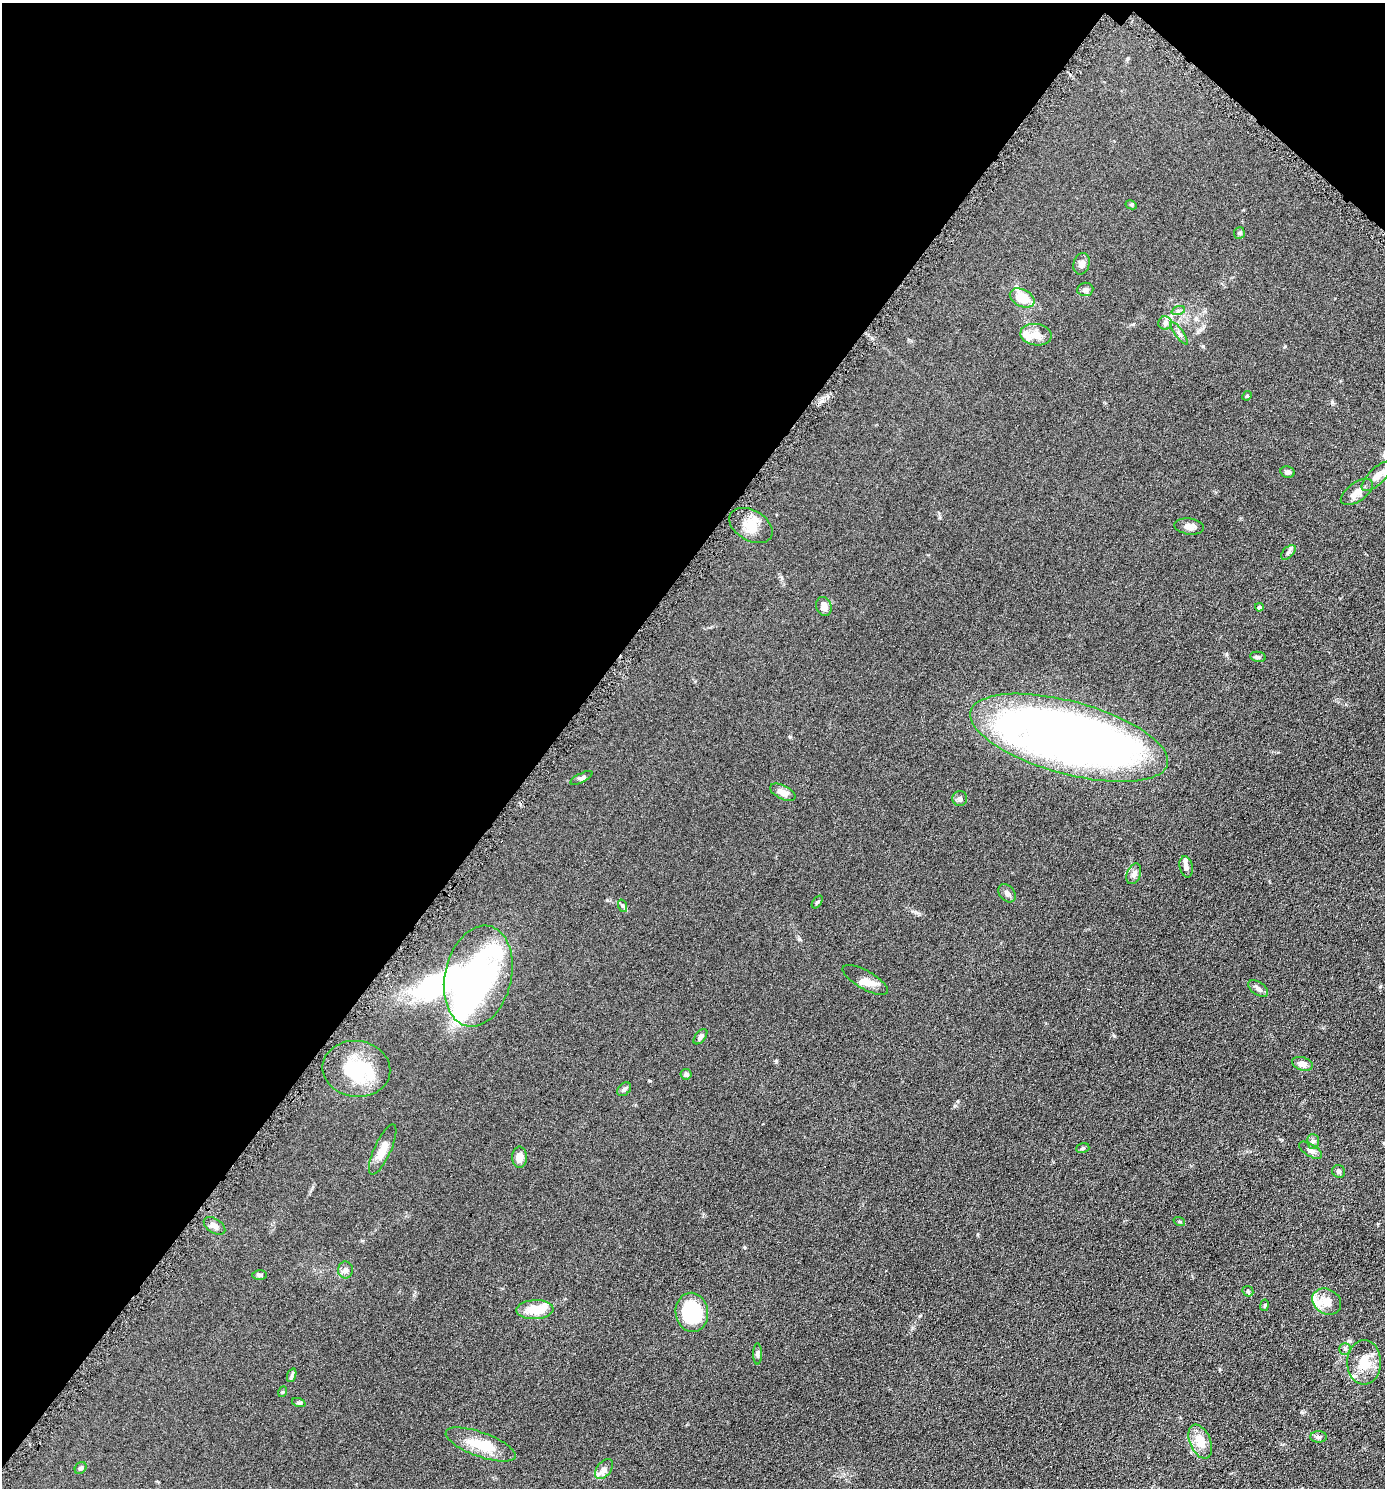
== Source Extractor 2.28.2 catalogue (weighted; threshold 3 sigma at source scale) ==
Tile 2 of 4 x 4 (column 2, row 1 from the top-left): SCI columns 1532-2914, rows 4470-5955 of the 5970 x 5964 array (HDU 1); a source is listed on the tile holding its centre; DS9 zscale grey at full resolution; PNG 1387 x 1490 px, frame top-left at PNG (2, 3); each listed source drawn as its Kron ellipse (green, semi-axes under 4 px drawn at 4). Shown black and unused: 41% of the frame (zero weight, under 4 of 8 exposures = <1% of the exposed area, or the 3 px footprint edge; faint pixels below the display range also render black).
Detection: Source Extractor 2.28.2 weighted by HDU 2 'WHT'; one run over the whole footprint, this tile lists its part. Background 0.0901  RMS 0.0078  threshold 0.032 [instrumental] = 3 sigma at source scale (4.09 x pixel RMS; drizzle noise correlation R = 1.36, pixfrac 0.8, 0.05/0.05 arcsec/px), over >= 5 px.
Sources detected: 75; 6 inside a brighter object's white glare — neither listed nor drawn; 7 inside a brighter listed object's ellipse — not listed separately; the other 62 listed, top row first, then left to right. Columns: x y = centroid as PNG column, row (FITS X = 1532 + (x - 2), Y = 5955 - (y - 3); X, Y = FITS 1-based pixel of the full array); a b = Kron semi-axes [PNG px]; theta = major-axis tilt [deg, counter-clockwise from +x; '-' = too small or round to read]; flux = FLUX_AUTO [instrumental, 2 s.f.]
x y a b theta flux
1131 205 6 4 -28 0.81
1239 233 6 5 - 1
1081 264 11 8 73 3.2
1085 289 8 6 5 2.1
1022 298 13 8 -26 16
1178 311 7 4 19 1.3
1165 323 6 6 - 2.1
1179 333 13 4 -55 2.1
1036 335 16 10 -9 6.4
1247 396 5 4 - 0.74
1288 472 7 5 -12 2.2
1377 476 19 8 44 5.3
1357 492 18 9 35 6.3
751 525 23 15 -30 11
1189 526 15 8 -8 4.2
1288 552 9 5 45 1.6
824 606 10 7 -72 4.5
1259 607 4 4 - 1.4
1258 657 8 5 -10 1.2
1069 738 102 36 -15 640
582 778 12 4 27 1.7
783 792 14 6 -26 5.3
960 798 7 7 - 1.8
1186 867 11 6 -78 2.9
1134 874 11 7 69 2.7
1007 893 10 7 -50 2.4
817 902 7 4 52 0.96
623 906 6 4 -72 1.1
478 976 51 33 77 140
865 980 25 9 -29 7.3
1258 989 11 6 -37 2.7
700 1037 9 5 51 2.2
1302 1064 11 6 -17 4.6
356 1069 34 28 -8 40
686 1074 5 5 - 2
624 1089 8 5 46 1.8
1313 1141 7 6 - 1.7
1083 1148 7 5 17 1.1
383 1149 27 8 65 8.5
1310 1150 13 6 -32 2.8
519 1157 10 7 90 5.8
1339 1171 7 6 - 1.5
1179 1221 6 4 -18 0.88
214 1226 12 7 -33 3.1
346 1270 8 7 - 2.6
260 1275 7 5 -1 1.4
1248 1291 6 5 - 0.93
1327 1302 15 12 -31 7.7
1264 1305 6 3 81 0.74
535 1310 18 9 3 16
692 1312 19 16 -81 47
1345 1349 5 5 - 1.1
757 1354 11 4 90 1.5
1364 1362 22 17 90 15
292 1375 7 4 71 1.2
282 1392 5 3 - 0.64
299 1403 7 4 -18 1
1318 1437 8 5 -1 1.8
1200 1442 18 10 -66 12
481 1444 37 12 -20 17
81 1468 7 5 48 1.4
604 1469 11 7 52 3.1
Unlisted compact peaks at least as high as the median listed source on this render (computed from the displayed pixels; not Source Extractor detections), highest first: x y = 1114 1036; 790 737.